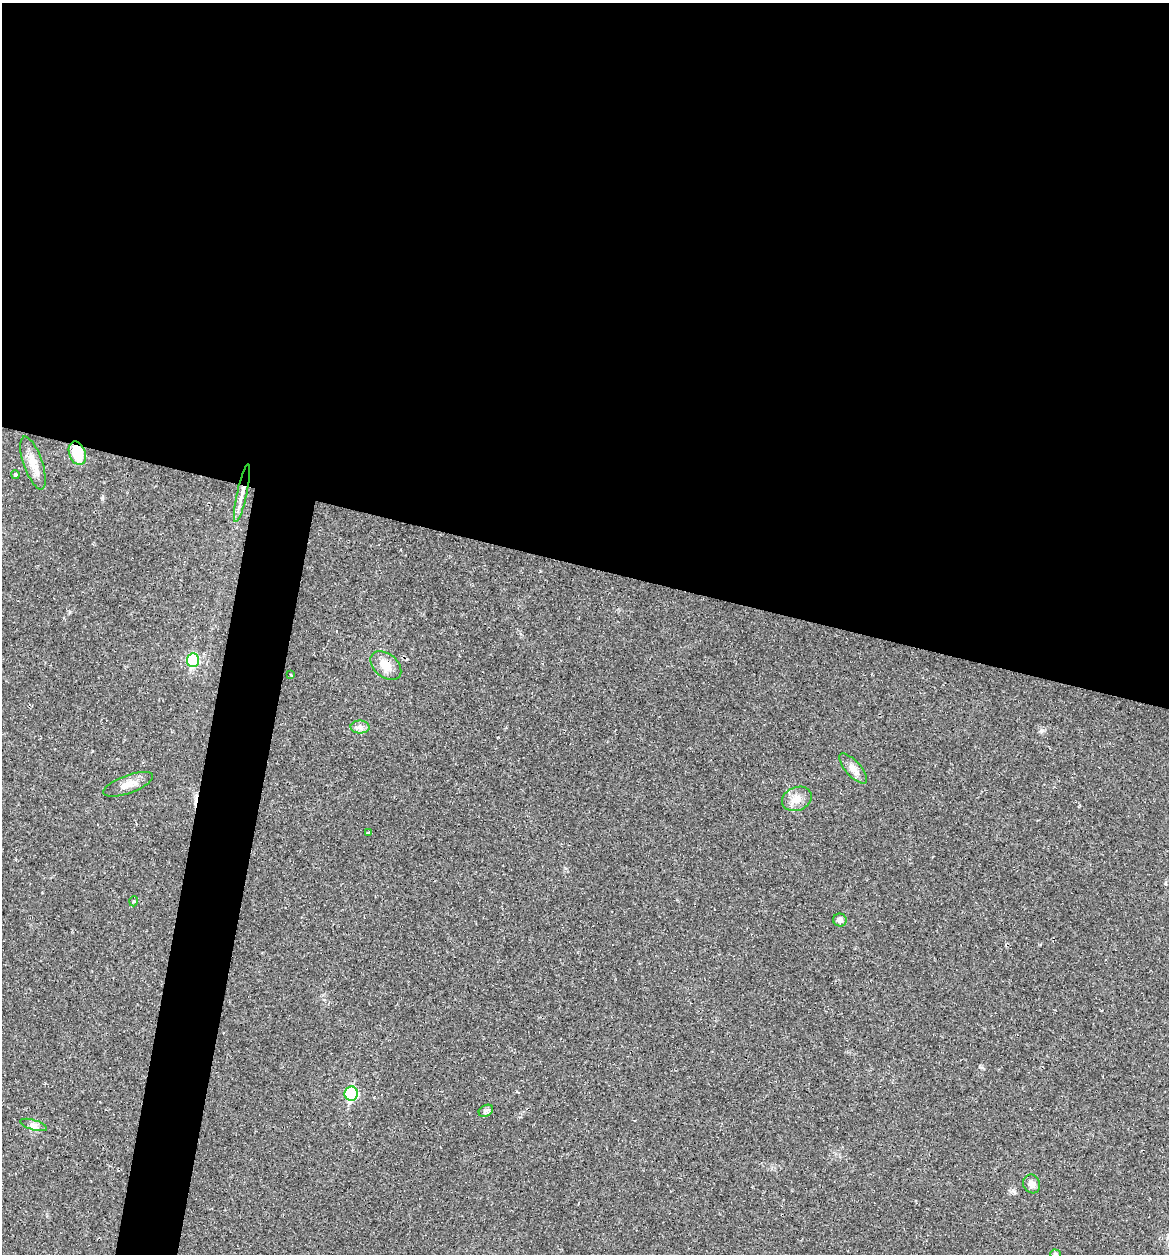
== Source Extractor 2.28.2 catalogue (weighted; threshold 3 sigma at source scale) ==
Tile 3 of 4 x 4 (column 3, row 1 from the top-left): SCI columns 2611-3777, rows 3827-5078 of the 5079 x 5086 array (HDU 1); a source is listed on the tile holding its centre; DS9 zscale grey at full resolution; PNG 1171 x 1256 px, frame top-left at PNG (2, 3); each listed source drawn as its Kron ellipse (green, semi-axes under 4 px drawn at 4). Shown black and unused: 48% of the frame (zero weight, under 2 of 3 exposures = <1% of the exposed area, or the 3 px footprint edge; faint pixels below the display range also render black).
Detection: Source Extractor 2.28.2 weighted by HDU 2 'WHT'; one run over the whole footprint, this tile lists its part. Background 0.0227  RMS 0.0044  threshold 0.0197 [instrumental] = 3 sigma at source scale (4.5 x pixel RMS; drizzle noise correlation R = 1.50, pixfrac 1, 0.05/0.05 arcsec/px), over >= 5 px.
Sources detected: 22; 3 cosmic-ray / hot-pixel residue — neither listed nor drawn; the other 19 listed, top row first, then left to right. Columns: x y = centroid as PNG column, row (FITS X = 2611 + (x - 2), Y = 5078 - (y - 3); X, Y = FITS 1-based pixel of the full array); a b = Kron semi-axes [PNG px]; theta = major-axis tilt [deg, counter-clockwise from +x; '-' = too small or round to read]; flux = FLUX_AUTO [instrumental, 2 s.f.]
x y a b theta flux
77 453 12 8 -69 12
33 463 28 9 -71 6
15 475 4 4 - 1.1
242 493 30 5 78 4.1
193 660 7 6 - 30
386 666 17 11 -40 5.4
291 675 3 2 - 0.39
360 727 9 6 0 1.7
853 768 19 7 -48 3.3
128 784 26 9 20 4.5
797 799 15 11 23 4.4
368 833 3 3 - 0.64
134 901 5 3 - 0.4
840 920 7 6 - 1.7
351 1094 7 6 - 39
486 1111 7 5 30 0.99
34 1125 14 5 -16 1.9
1032 1184 10 8 -62 2.5
1056 1254 5 4 - 0.71
Overlapping masked pixels (flux is a lower limit): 2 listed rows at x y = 77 453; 242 493
Isophote crosses this tile's border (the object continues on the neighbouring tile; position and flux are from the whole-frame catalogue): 1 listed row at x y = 1056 1254
Unlisted compact peaks at least as high as the median listed source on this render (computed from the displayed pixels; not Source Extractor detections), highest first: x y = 1042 730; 1014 1191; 102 498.